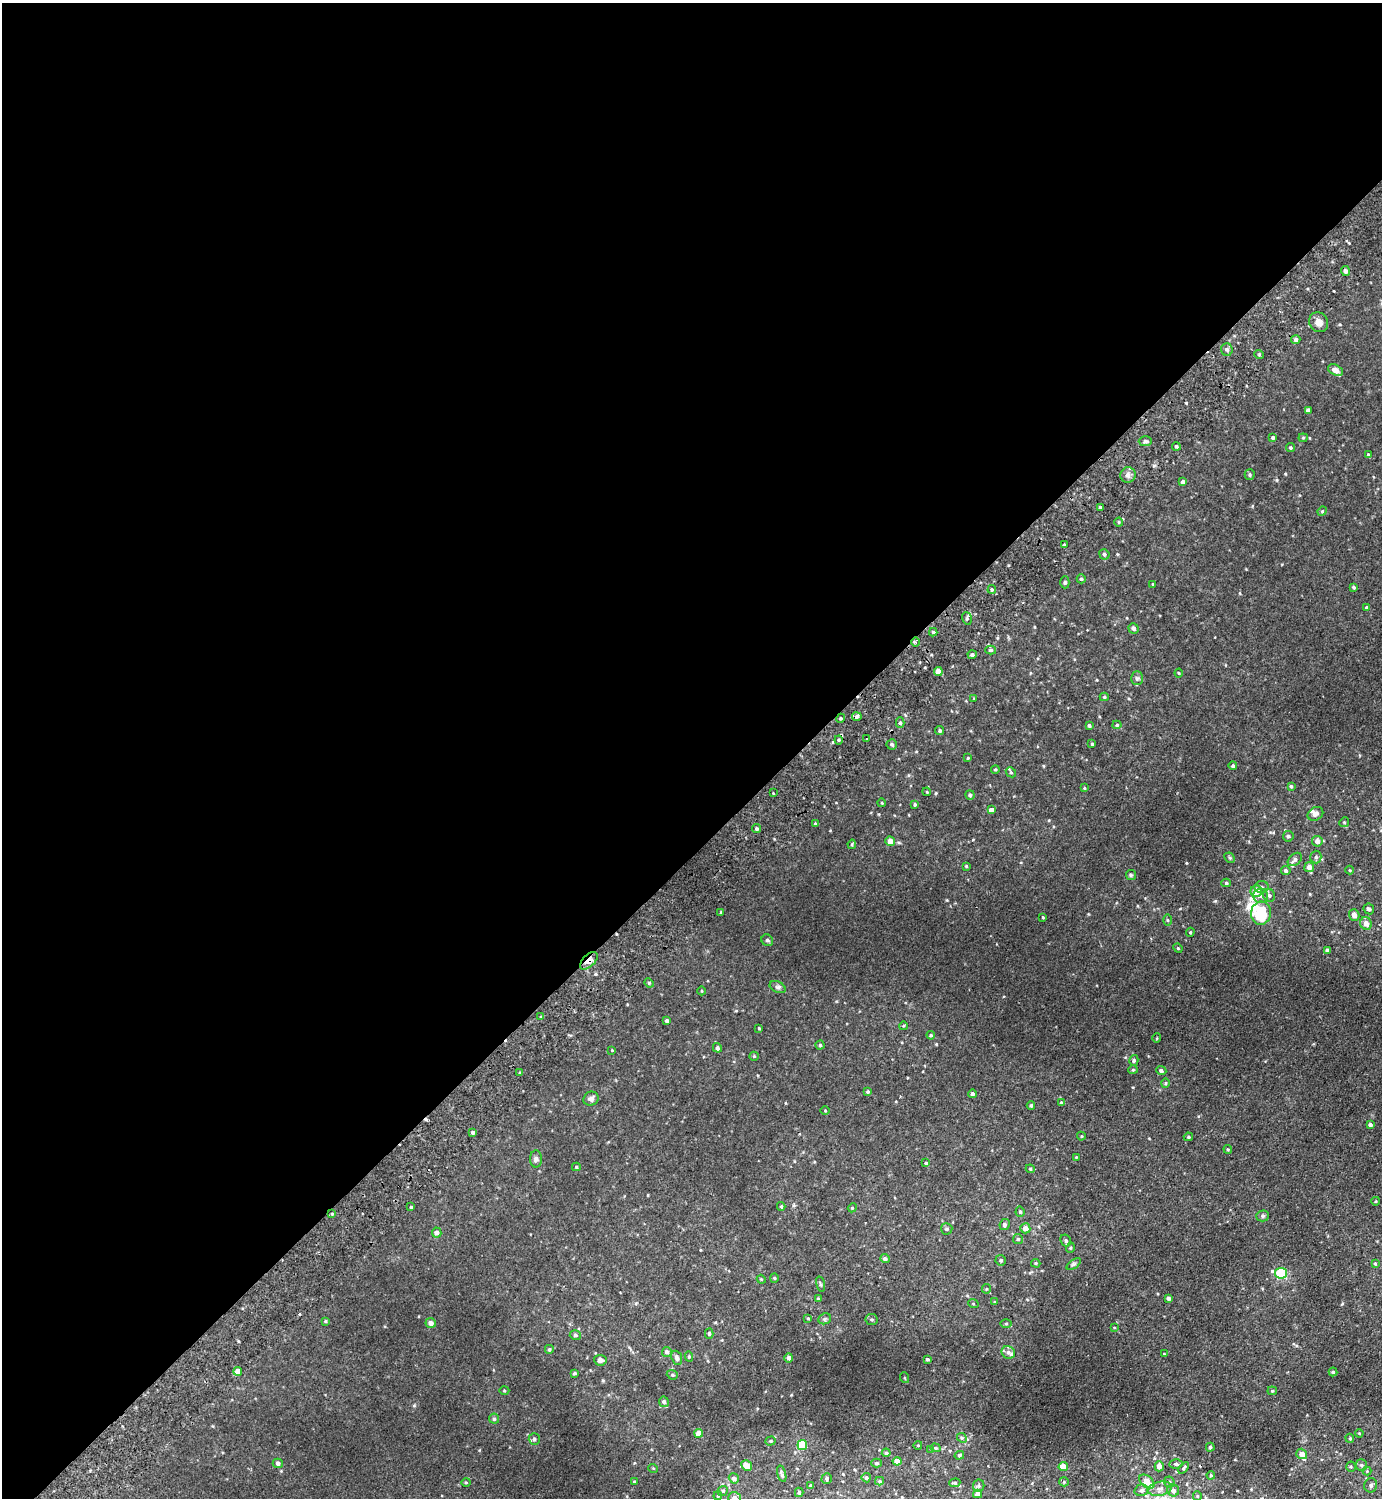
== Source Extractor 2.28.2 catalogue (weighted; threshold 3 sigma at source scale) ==
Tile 2 of 4 x 4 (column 2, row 1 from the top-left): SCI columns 1583-2962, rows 4532-6027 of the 6066 x 6072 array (HDU 1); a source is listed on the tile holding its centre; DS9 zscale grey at full resolution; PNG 1384 x 1500 px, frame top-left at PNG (2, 3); each listed source drawn as its Kron ellipse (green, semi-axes under 4 px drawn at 4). Shown black and unused: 57% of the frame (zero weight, under 2 of 3 exposures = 3% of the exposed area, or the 3 px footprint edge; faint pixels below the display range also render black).
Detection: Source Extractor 2.28.2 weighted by HDU 2 'WHT'; one run over the whole footprint, this tile lists its part. Background 0.0275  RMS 0.011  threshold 0.0484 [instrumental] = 3 sigma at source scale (4.5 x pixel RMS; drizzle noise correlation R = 1.50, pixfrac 1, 0.05/0.05 arcsec/px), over >= 5 px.
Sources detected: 240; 1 inside a brighter object's white glare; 2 cosmic-ray / hot-pixel residue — neither listed nor drawn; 5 inside a brighter listed object's ellipse — not listed separately; the other 232 listed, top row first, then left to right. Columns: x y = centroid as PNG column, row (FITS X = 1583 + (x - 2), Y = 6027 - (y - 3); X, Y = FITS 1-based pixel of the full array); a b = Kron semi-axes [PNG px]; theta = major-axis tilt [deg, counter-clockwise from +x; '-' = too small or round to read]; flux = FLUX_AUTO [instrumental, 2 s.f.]
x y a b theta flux
1345 271 5 4 - 3.1
1319 322 10 9 - 7.6
1296 340 4 4 - 2.5
1227 350 6 6 - 3
1259 354 5 3 - 1
1335 370 8 5 -29 8.6
1308 410 4 4 - 4
1273 438 4 4 - 2
1303 438 4 4 - 1.2
1145 441 7 5 2 2
1176 446 4 4 - 1.6
1290 448 4 4 - 1.4
1368 455 4 3 - 1.4
1128 475 8 7 - 3.7
1250 475 5 5 - 1.8
1183 482 4 4 - 3.2
1100 508 3 3 - 2.2
1322 511 5 4 - 1.3
1119 522 4 4 - 1.1
1064 545 3 3 - 1.3
1104 554 5 5 - 1.9
1081 579 4 4 - 1.7
1065 582 6 4 -90 1.6
1153 584 3 3 - 0.85
1353 587 4 4 - 1.9
992 590 4 3 - 1.5
1367 607 4 3 - 1.5
967 618 6 5 - 2.2
1133 628 5 5 - 3
933 632 4 4 - 1.6
916 642 5 3 - 1.3
991 650 5 4 - 1.6
972 655 4 4 - 2.8
938 671 4 4 - 11
1179 673 4 4 - 0.93
1137 678 7 6 - 2.6
1104 697 4 4 - 1.4
974 699 3 3 - 0.91
857 717 5 4 - 4.1
840 718 5 4 - 1.5
900 723 5 4 - 2.2
1117 725 4 4 - 1.5
1089 726 3 3 - 2.1
940 730 4 4 - 1.5
867 738 3 2 - 0.8
839 740 4 4 - 1.3
892 744 5 5 - 1.9
1092 744 3 3 - 1.3
968 758 4 3 - 1
1233 766 4 4 - 2.1
995 769 4 4 - 1.3
1011 772 5 4 - 1.4
1291 786 4 3 - 1.7
1084 788 4 3 - 0.81
927 792 4 3 - 0.76
773 793 3 2 - 1.9
970 795 5 4 - 2.3
882 803 4 3 - 0.81
915 804 4 4 - 1.4
991 810 4 4 - 5.4
1315 814 8 6 32 4.9
1344 822 5 4 - 1.3
815 824 3 3 - 1.4
756 828 4 4 - 1.8
1288 836 5 5 - 2
890 841 5 4 - 9.3
1317 841 5 5 - 5.1
852 844 5 3 - 1.2
1316 857 6 5 - 2.6
1230 858 6 4 -44 1.5
1295 859 8 5 40 3.2
966 866 4 4 - 1.1
1309 867 5 5 - 6.3
1286 870 5 4 - 2.6
1350 870 4 4 - 0.96
1131 875 5 5 - 1.4
1226 883 5 4 - 1.8
1262 887 7 6 - 2.8
1256 891 6 5 - 14
1269 895 6 6 - 2.6
1261 896 7 7 - 4.1
1369 909 5 5 - 3.1
721 912 3 3 - 0.86
1261 913 11 10 - 45
1354 915 6 5 - 5.9
1043 917 3 2 - 0.92
1168 920 5 4 - 1.2
1366 923 6 5 - 7.2
1190 932 4 3 - 1.2
767 940 6 5 - 2.2
1178 948 5 4 - 1.1
1327 950 4 4 - 3.3
589 961 11 6 45 8.1
649 983 5 4 - 1.1
778 987 8 5 -25 2.5
702 991 4 3 - 0.92
541 1017 3 3 - 1.2
667 1021 4 3 - 3
903 1026 4 3 - 0.95
759 1028 3 2 - 0.89
931 1035 4 3 - 1.3
1157 1038 5 3 - 0.8
820 1045 4 4 - 1.6
717 1048 5 4 - 3.3
612 1050 3 3 - 0.63
754 1056 5 4 - 1.2
1134 1060 5 4 - 1.8
1133 1070 5 4 - 1.2
1161 1071 5 4 - 2.9
520 1073 4 3 - 1.8
1165 1083 4 4 - 1.2
868 1092 4 4 - 1.4
972 1094 4 4 - 2.8
591 1099 8 7 - 4.1
1061 1102 4 4 - 0.82
1031 1105 4 3 - 1.6
825 1111 4 3 - 0.82
1370 1125 4 3 - 2.9
473 1133 3 3 - 2.7
1081 1136 4 4 - 1
1188 1137 4 3 - 1.5
1228 1149 4 3 - 1.1
1076 1157 4 4 - 0.76
536 1159 8 6 89 2.9
926 1163 4 4 - 1.5
576 1167 4 4 - 1.2
1030 1169 4 4 - 1.1
1376 1201 4 3 - 0.79
781 1206 4 3 - 1.5
411 1207 3 3 - 1.5
852 1208 4 3 - 1
1020 1212 5 4 - 2.1
332 1214 4 3 - 1.1
1263 1216 6 5 - 1.9
1005 1225 6 5 - 2.4
1025 1228 5 5 - 8.4
947 1229 6 5 - 2.1
437 1232 5 4 - 4.1
1018 1239 5 5 - 1.7
1066 1240 6 5 - 2.3
1070 1248 5 4 - 1.2
885 1259 5 4 - 2.5
1001 1260 5 5 - 2.3
1036 1263 5 4 - 1.4
1074 1264 8 4 35 2
1375 1264 4 3 - 1.2
1281 1273 6 5 - 86
774 1278 4 4 - 1.2
761 1279 4 3 - 0.94
820 1284 8 3 -77 1.6
986 1289 5 4 - 1
1169 1298 4 3 - 2.1
818 1299 4 3 - 1.4
995 1302 4 3 - 1.4
973 1303 5 3 - 0.93
808 1318 4 3 - 1.1
825 1319 6 5 - 2.2
872 1319 6 5 - 1.8
325 1321 4 3 - 1.3
431 1323 5 5 - 4.8
1006 1324 5 3 - 1.1
1114 1327 3 2 - 0.73
709 1333 5 4 - 1.6
575 1335 5 4 - 1.8
549 1349 4 4 - 1.6
667 1352 5 5 - 3.2
1008 1352 7 6 - 3
1164 1354 4 3 - 0.98
689 1357 5 4 - 1.6
677 1358 7 5 -68 3.9
789 1358 5 4 - 3.5
927 1359 4 3 - 1.7
600 1360 6 5 - 3.8
238 1371 4 4 - 10
1333 1372 4 4 - 1.3
574 1373 4 3 - 1.7
672 1375 6 4 -20 1.7
905 1378 5 3 - 0.87
504 1390 5 3 - 0.98
1272 1391 5 4 - 1.2
664 1402 5 5 - 2.7
494 1419 5 5 - 2.2
699 1433 4 4 - 13
1359 1433 4 3 - 0.89
962 1438 5 4 - 1.5
1350 1438 4 3 - 1.2
534 1439 5 5 - 2.7
771 1441 5 4 - 1.4
802 1445 5 5 - 40
918 1445 4 3 - 0.73
1210 1447 4 4 - 1.8
935 1448 5 4 - 1.5
931 1449 4 4 - 0.84
886 1453 4 4 - 1.6
1302 1454 5 5 - 7.2
959 1455 5 4 - 1.7
897 1461 4 4 - 9.5
278 1463 5 4 - 2.9
876 1463 5 4 - 1.8
1176 1464 6 5 - 2.1
747 1465 5 5 - 9.2
1361 1465 6 5 - 1.8
1159 1466 5 4 - 6.4
1063 1467 4 4 - 14
1351 1467 5 4 - 1.3
653 1468 5 3 - 0.86
1184 1468 6 4 53 2.1
1367 1471 4 4 - 1.1
782 1474 8 3 -75 2.5
1211 1475 4 3 - 1.2
734 1478 5 4 - 3
827 1478 5 5 - 2
866 1478 4 4 - 2.1
634 1481 3 3 - 0.95
879 1481 4 4 - 1.3
466 1482 4 4 - 1.1
1064 1482 5 4 - 1.3
1147 1482 9 5 -39 13
1169 1482 6 5 - 1.8
955 1483 5 4 - 1.3
1371 1485 7 6 - 2.8
811 1486 3 3 - 1.6
979 1486 6 5 - 2
1160 1489 12 7 13 5.8
1141 1490 7 5 17 3.4
1173 1490 6 6 - 4.2
723 1491 5 4 - 1.5
799 1492 4 4 - 1.8
978 1494 4 4 - 6.4
718 1496 4 3 - 1.3
1197 1496 5 4 - 1.2
734 1498 6 6 - 6.7
Overlapping masked pixels (flux is a lower limit): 2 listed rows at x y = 916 642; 589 961
Isophote crosses this tile's border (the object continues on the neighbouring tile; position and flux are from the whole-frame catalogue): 1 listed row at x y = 734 1498
Unlisted compact peaks at least as high as the median listed source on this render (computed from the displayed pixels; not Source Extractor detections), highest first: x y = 1186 403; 1215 901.